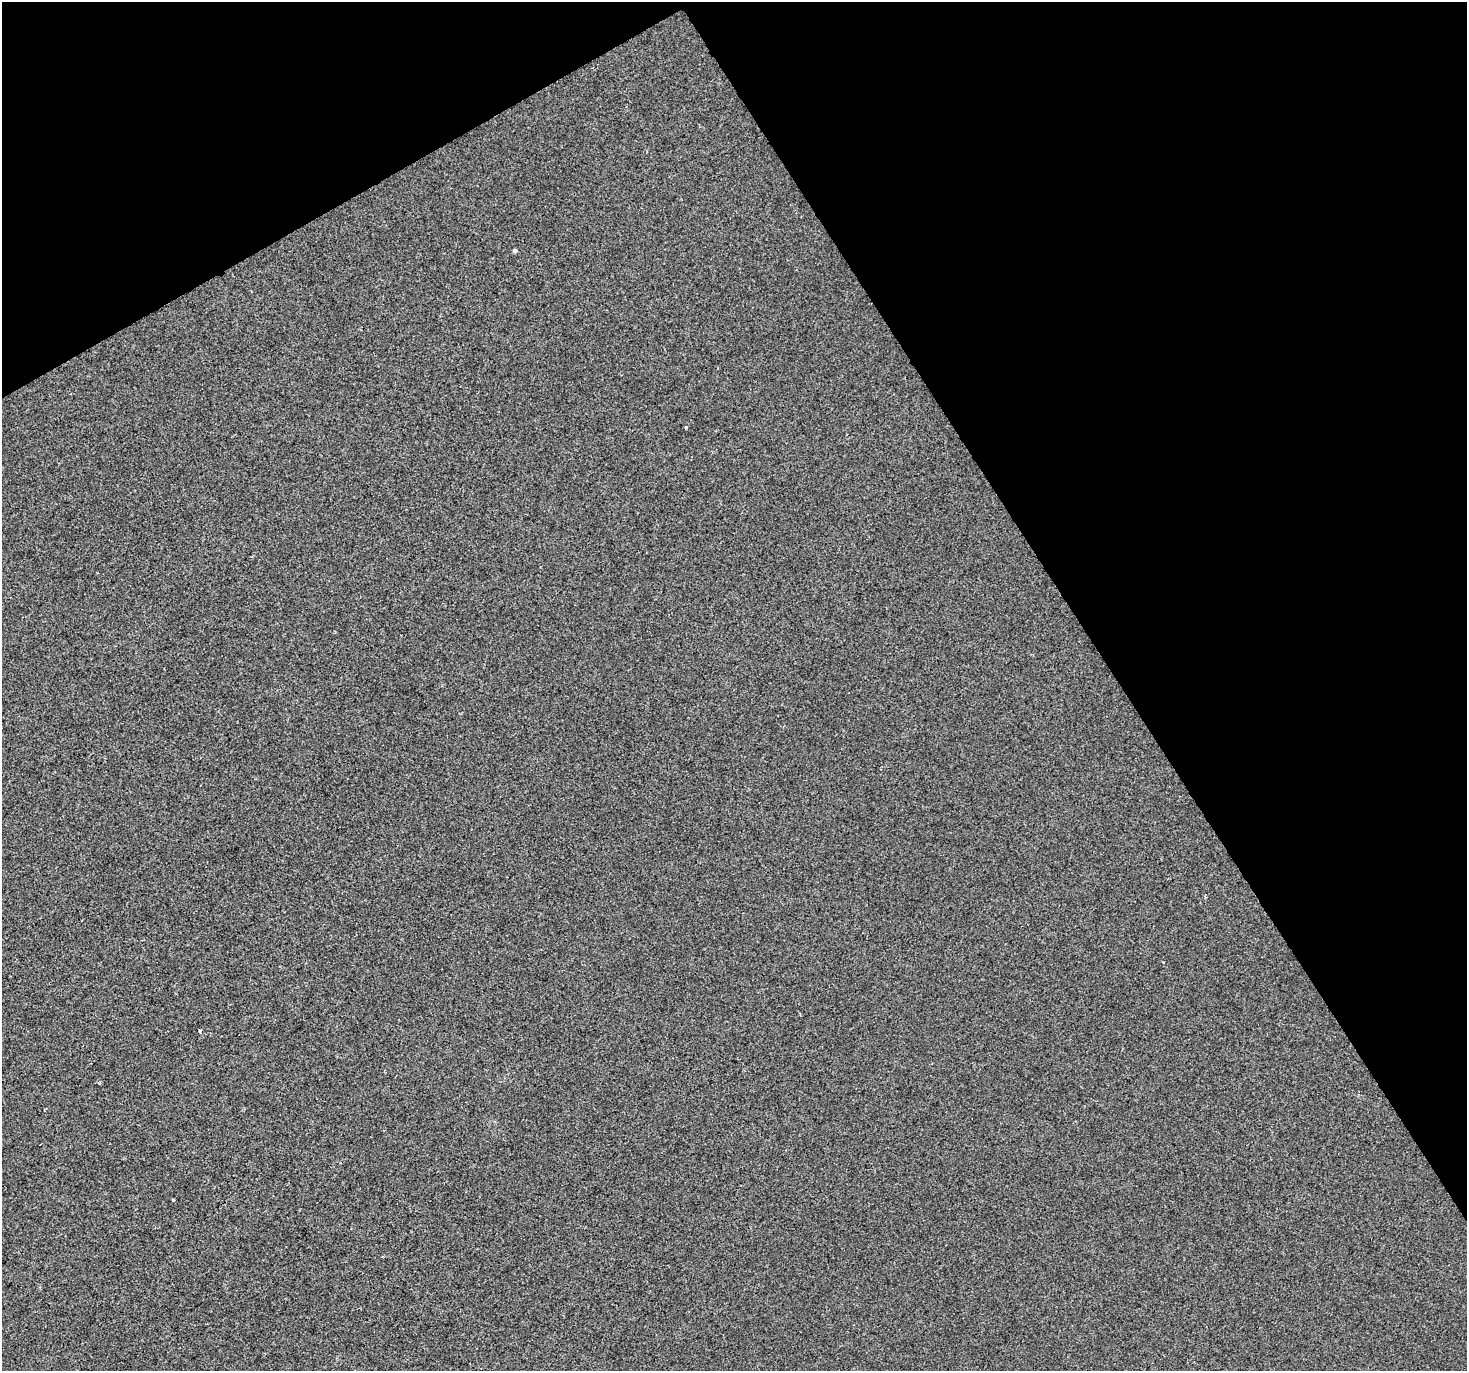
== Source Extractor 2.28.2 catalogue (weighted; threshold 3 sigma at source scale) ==
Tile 3 of 4 x 4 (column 3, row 1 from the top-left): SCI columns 2933-4397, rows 4282-5650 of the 5861 x 5763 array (HDU 1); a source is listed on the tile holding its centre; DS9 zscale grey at full resolution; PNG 1469 x 1373 px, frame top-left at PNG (2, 2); no overlay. Shown black and unused: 31% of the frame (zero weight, under 2 of 3 exposures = <1% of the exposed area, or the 3 px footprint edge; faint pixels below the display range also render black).
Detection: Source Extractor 2.28.2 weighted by HDU 2 'WHT'; one run over the whole footprint, this tile lists its part. Background 4.53e-05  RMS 0.0042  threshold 0.0189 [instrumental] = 3 sigma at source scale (4.5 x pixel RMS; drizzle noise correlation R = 1.50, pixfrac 1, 0.0396/0.0396 arcsec/px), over >= 5 px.
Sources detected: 5; all 5 listed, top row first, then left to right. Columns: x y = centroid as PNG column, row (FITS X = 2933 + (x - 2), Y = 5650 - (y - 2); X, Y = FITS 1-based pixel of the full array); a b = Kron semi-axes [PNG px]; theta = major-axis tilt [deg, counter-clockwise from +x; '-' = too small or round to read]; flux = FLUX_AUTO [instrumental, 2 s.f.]
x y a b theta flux
515 251 4 4 - 0.81
686 427 3 3 - 1.4
1205 896 4 3 - 0.44
200 1031 3 3 - 0.49
173 1200 3 3 - 1